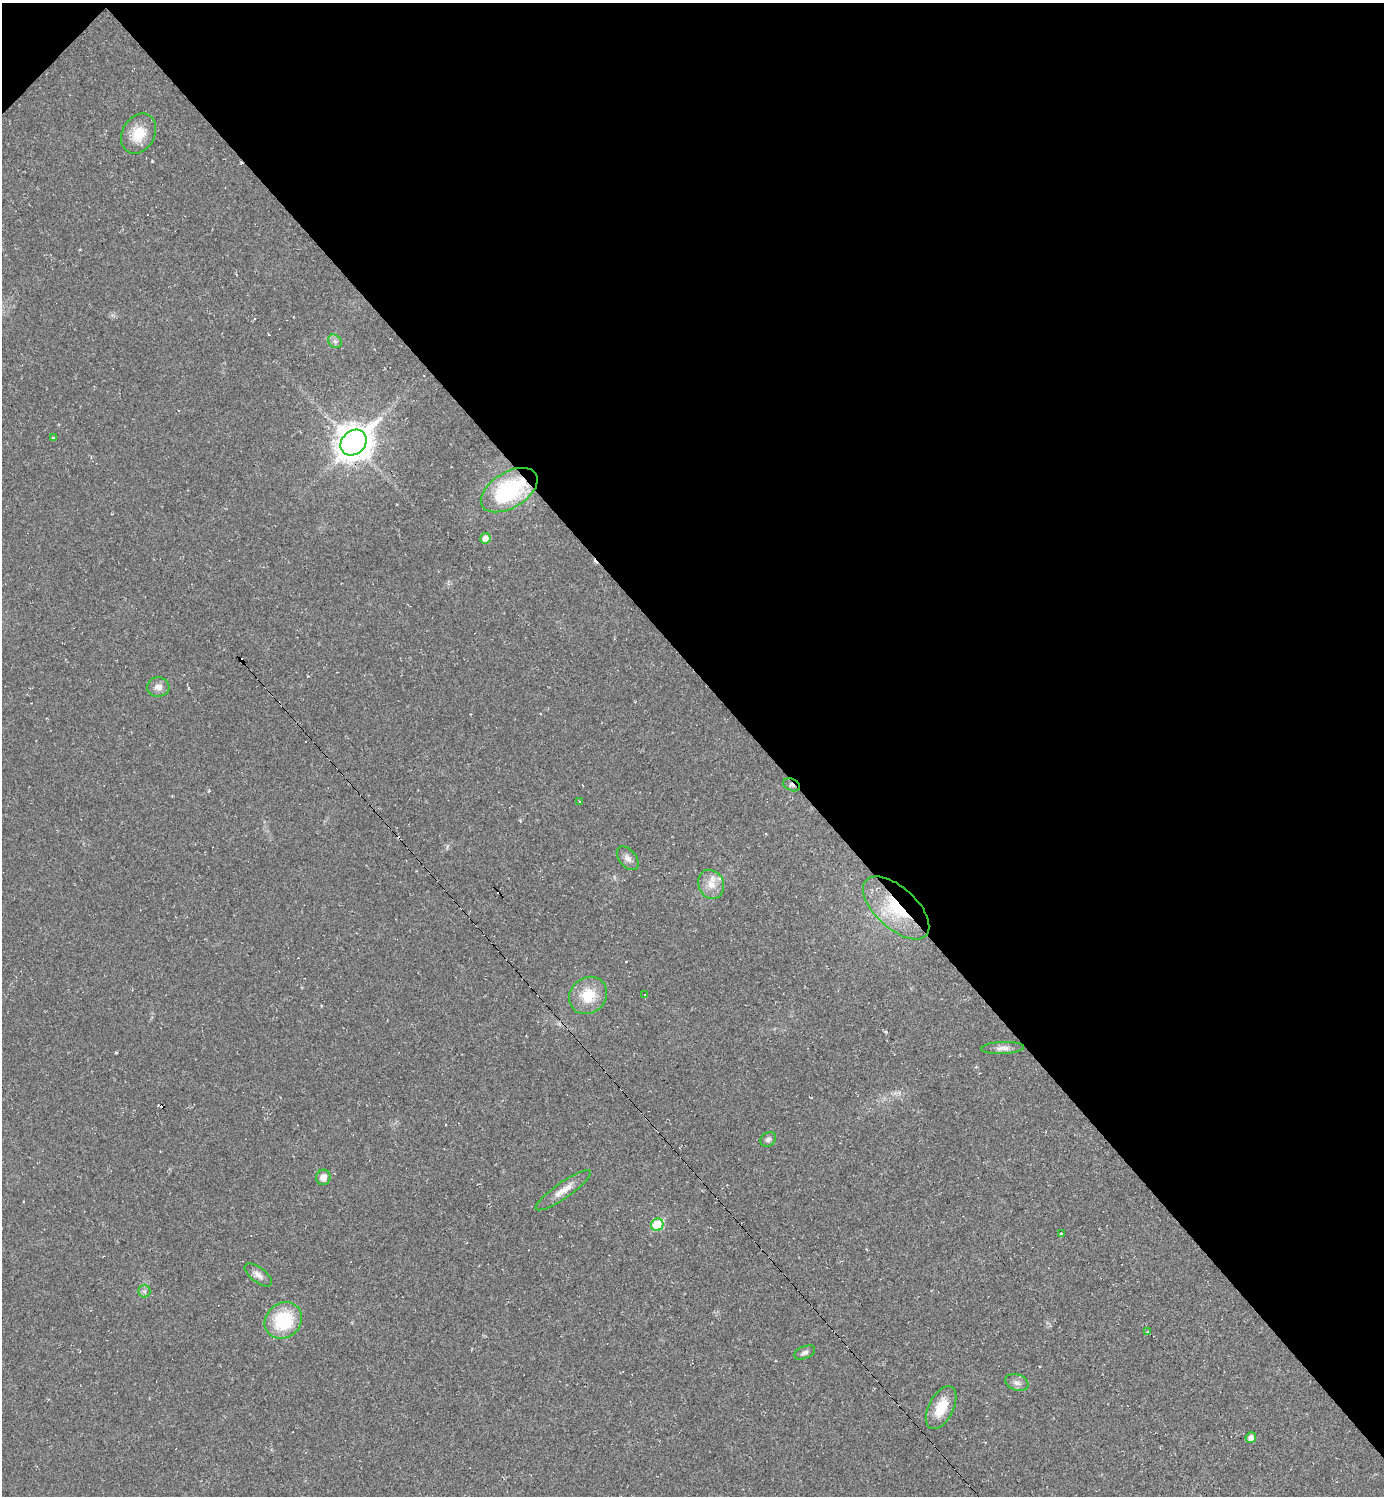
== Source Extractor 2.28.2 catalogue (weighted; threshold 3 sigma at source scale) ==
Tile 3 of 4 x 4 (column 3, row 1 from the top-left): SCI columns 2918-4299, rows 4484-5977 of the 5977 x 5977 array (HDU 1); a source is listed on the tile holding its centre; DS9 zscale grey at full resolution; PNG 1386 x 1498 px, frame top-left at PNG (2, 3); each listed source drawn as its Kron ellipse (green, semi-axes under 4 px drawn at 4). Shown black and unused: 45% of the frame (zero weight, under 2 of 3 exposures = <1% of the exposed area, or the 3 px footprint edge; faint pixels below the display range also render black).
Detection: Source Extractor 2.28.2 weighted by HDU 2 'WHT'; one run over the whole footprint, this tile lists its part. Background 0.0318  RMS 0.0063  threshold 0.0283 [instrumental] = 3 sigma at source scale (4.5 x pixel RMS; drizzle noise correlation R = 1.50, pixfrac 1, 0.05/0.05 arcsec/px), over >= 5 px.
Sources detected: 39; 11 cosmic-ray / hot-pixel residue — neither listed nor drawn; the other 28 listed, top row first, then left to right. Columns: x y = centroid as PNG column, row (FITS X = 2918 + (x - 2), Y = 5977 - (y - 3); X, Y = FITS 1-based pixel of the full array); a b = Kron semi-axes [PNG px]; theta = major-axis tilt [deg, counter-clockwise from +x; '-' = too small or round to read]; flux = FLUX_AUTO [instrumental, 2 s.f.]
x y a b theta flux
139 134 21 16 60 14
335 341 7 6 - 1.8
53 438 4 4 - 0.78
353 443 14 11 43 1100
509 490 31 17 31 59
485 538 5 5 - 5.3
158 687 11 9 2 4.4
791 785 8 6 -24 1.7
580 802 3 2 - 0.75
628 858 14 8 -51 3.5
711 884 15 12 -65 8.2
896 908 41 20 -42 38
588 995 20 17 42 17
645 995 3 3 - 0.47
1003 1048 21 6 2 3.6
768 1139 8 6 41 2.1
323 1177 7 7 - 4.9
563 1190 33 8 35 7.6
657 1225 6 6 - 33
1061 1233 4 3 - 5.9
258 1275 16 7 -37 3.8
144 1291 6 6 - 1.5
283 1320 20 17 41 35
1147 1332 3 3 - 1.9
805 1353 11 6 23 1.9
1017 1382 12 8 -19 3.1
941 1408 23 12 63 15
1251 1438 5 5 - 3.6
Overlapping masked pixels (flux is a lower limit): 4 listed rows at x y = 353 443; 509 490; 791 785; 896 908